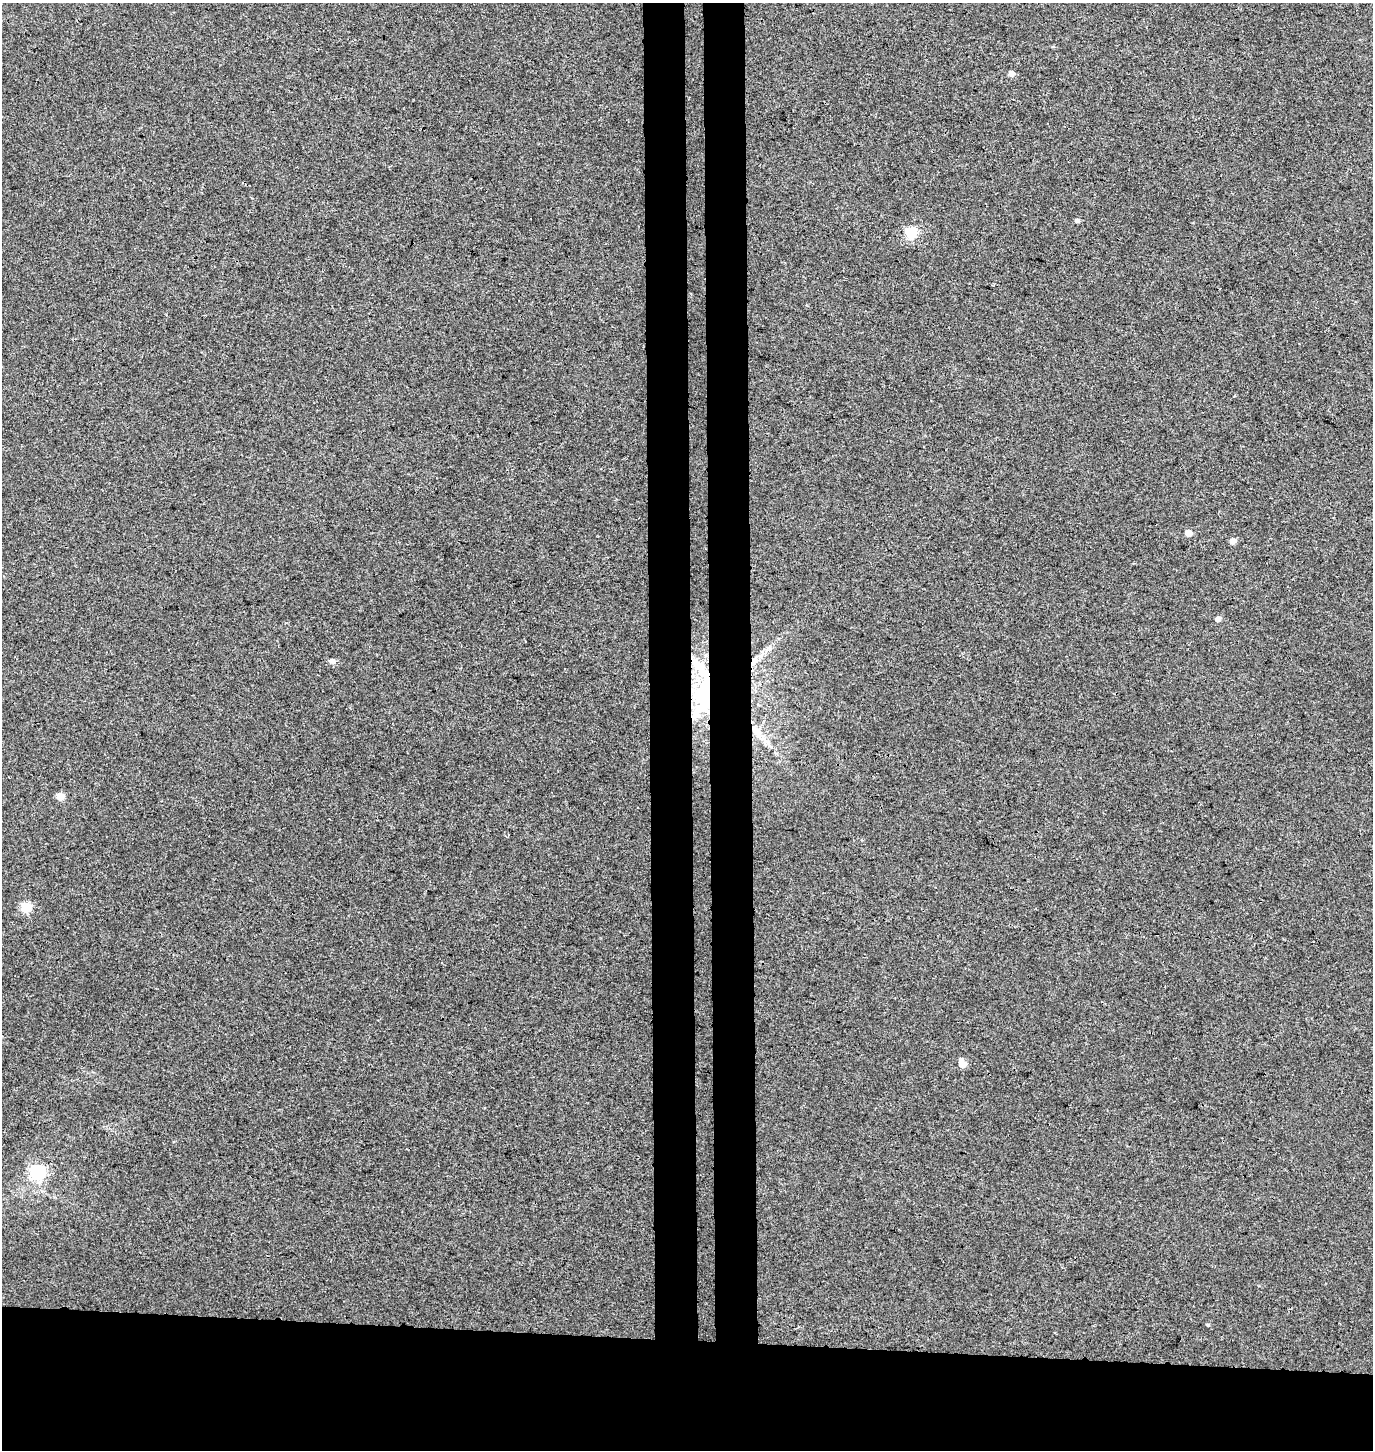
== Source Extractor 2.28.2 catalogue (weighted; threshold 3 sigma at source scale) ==
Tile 8 of 3 x 3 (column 2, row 3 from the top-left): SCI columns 1643-3013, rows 11-1458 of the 4654 x 4357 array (HDU 1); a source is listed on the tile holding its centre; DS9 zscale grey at full resolution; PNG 1375 x 1452 px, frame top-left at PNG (2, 3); no overlay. Shown black and unused: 13% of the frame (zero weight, under 3 of 4 exposures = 5% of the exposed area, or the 3 px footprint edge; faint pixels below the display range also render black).
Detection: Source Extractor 2.28.2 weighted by HDU 2 'WHT'; one run over the whole footprint, this tile lists its part. Background 0.00251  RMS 0.004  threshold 0.0179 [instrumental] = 3 sigma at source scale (4.5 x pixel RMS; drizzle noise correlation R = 1.50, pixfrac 1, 0.0396/0.0396 arcsec/px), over >= 5 px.
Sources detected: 15; all 15 listed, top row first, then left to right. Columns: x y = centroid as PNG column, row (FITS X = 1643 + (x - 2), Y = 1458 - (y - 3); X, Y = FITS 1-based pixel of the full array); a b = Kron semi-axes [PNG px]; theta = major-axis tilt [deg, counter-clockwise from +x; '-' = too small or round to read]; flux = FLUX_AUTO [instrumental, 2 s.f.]
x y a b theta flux
1012 74 6 5 - 2.1
1077 221 5 4 - 1.1
911 232 6 6 - 32
1189 533 5 5 - 3.7
1233 541 5 5 - 2.8
1218 619 5 5 - 1.6
769 648 7 6 - 1.1
332 661 6 6 - 1.5
703 691 64 19 -89 44
756 731 21 10 -48 6.7
60 796 5 5 - 5.7
26 907 6 6 - 20
962 1064 7 5 -65 5.1
38 1172 7 6 - 91
1208 1325 4 4 - 0.45
Overlapping masked pixels (flux is a lower limit): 2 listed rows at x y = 703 691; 756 731